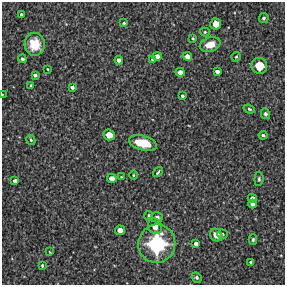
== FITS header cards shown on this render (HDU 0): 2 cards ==
NAXIS1  =                  283 /Length X axis
NAXIS2  =                  283 /Length Y axis

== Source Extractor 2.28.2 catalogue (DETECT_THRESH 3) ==
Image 283 x 283 px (HDU 0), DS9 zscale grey, 1 PNG px = 1 image px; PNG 287 x 287 px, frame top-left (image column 1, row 283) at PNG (2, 2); each listed source drawn as its Kron ellipse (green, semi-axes under 4 px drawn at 4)
Background 2750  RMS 400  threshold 1210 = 3 sigma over >= 5 px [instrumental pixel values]
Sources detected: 50; all 50 listed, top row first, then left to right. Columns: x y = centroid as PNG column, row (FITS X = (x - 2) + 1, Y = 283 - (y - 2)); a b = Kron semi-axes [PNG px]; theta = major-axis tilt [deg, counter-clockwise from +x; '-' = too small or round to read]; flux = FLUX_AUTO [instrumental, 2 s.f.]
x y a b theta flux
22 15 3 3 - 6.1e+04
264 18 5 5 - 5.4e+04
124 23 3 3 - 3.5e+04
216 24 5 5 - 2.5e+05
205 32 5 4 - 3.9e+04
193 38 4 3 - 3.4e+04
35 44 11 10 - 5.8e+05
210 44 10 7 17 3.7e+05
157 56 5 4 - 1.2e+05
187 56 5 4 - 1.3e+05
236 57 5 3 - 3.0e+04
22 59 4 4 - 6.6e+04
153 59 4 3 - 5.5e+04
119 60 4 4 - 9.8e+04
259 66 8 8 - 5.3e+05
48 69 3 2 - 2.3e+04
217 71 4 3 - 8.5e+04
180 72 4 4 - 1.3e+05
35 75 4 3 - 6.5e+04
31 86 4 3 - 4.7e+04
72 87 4 3 - 6.6e+04
2 95 3 2 - 2.2e+04
182 96 3 3 - 4.5e+04
249 109 6 4 -20 4.6e+04
265 114 5 4 - 7.2e+04
109 135 6 5 - 2.7e+05
263 135 4 3 - 5.3e+04
31 140 5 3 - 3.3e+04
143 143 14 7 -14 7.5e+05
158 172 5 2 - 4.3e+04
133 175 4 3 - 2.6e+04
121 177 3 3 - 2.3e+04
112 178 5 4 - 1.6e+05
259 179 7 4 85 5.2e+04
15 181 4 4 - 1.0e+05
252 198 4 4 - 1.1e+05
252 204 4 4 - 9.0e+04
149 215 4 4 - 4.3e+04
157 217 6 5 - 9.8e+04
155 226 8 7 - 2.6e+05
120 230 5 4 - 1.7e+05
222 234 5 4 - 4.0e+04
216 235 7 6 - 2.0e+05
253 239 5 4 - 4.5e+04
196 243 4 4 - 8.6e+04
157 244 19 18 - 2.1e+06
50 252 3 2 - 1.6e+04
251 262 4 3 - 5.8e+04
42 265 3 3 - 3.7e+04
197 277 5 4 - 5.3e+04
At the frame edge (FLAGS 8, measured only in part): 1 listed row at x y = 2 95